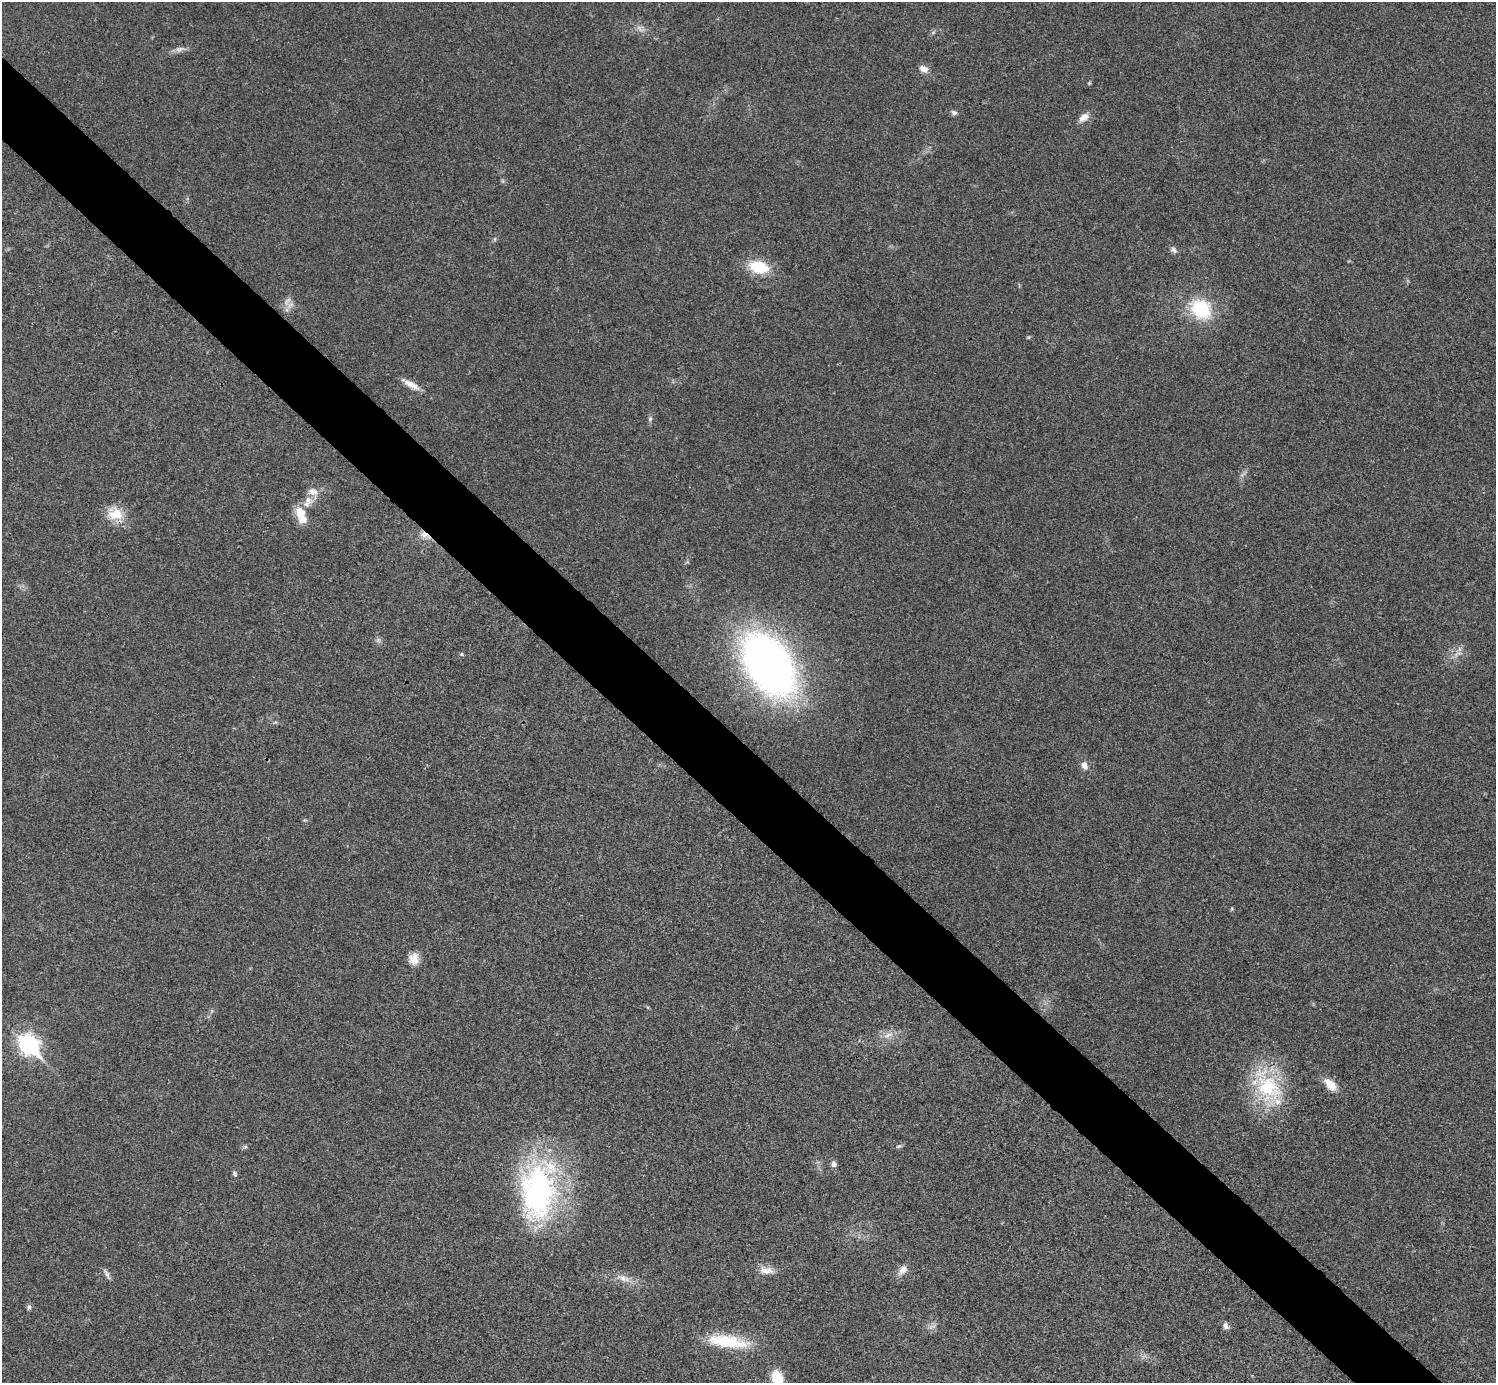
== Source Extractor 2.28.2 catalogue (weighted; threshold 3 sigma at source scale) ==
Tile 11 of 4 x 4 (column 3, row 3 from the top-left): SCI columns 2993-4486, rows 1682-3062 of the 5991 x 5991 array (HDU 1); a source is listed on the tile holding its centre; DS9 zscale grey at full resolution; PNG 1498 x 1385 px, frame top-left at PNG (2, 2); no overlay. Shown black and unused: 5% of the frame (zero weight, under 3 of 4 exposures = <1% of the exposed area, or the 3 px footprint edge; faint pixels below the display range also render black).
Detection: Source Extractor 2.28.2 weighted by HDU 2 'WHT'; one run over the whole footprint, this tile lists its part. Background 0.0218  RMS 0.0053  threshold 0.0241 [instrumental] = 3 sigma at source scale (4.5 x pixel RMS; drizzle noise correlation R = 1.50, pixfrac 1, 0.05/0.05 arcsec/px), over >= 5 px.
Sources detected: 44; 1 too faint to see at this stretch — not listed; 1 inside a brighter listed object's ellipse — not listed separately; the other 42 listed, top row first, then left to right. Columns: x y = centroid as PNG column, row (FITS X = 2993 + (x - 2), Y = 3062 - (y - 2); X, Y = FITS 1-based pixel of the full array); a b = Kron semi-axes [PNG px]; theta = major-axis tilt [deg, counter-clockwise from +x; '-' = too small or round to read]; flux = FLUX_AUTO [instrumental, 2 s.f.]
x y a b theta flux
640 29 15 4 -46 2.2
180 49 16 7 9 2.9
924 69 12 8 -26 3.5
1089 83 5 4 - 0.65
954 112 8 6 -16 1.5
1084 117 14 9 36 4.3
503 181 7 4 -71 0.79
495 239 6 4 71 0.77
1173 250 11 7 -53 1.9
759 267 23 14 -14 20
287 301 15 7 55 3.1
1201 309 21 18 -38 34
411 384 26 7 -30 5.6
650 419 8 6 88 1.4
313 492 15 10 -13 4.4
308 500 16 10 -23 4.5
300 512 15 12 -50 8.8
115 514 24 17 -18 12
425 535 16 7 -28 4.2
1459 653 12 4 0 1.9
462 654 6 4 -22 0.84
769 665 43 26 -56 510
1084 765 10 7 -76 3.3
414 959 14 12 86 5.8
888 1035 17 7 26 4.2
29 1045 10 8 -45 240
1330 1084 17 9 -43 8.3
1268 1086 58 32 -67 47
899 1146 8 4 25 1
245 1147 6 5 - 0.93
834 1164 8 7 - 2
235 1174 9 5 -66 1.2
538 1191 77 44 86 130
766 1270 20 10 -6 5.4
903 1270 16 9 51 4.3
107 1274 17 5 -61 2
623 1278 22 8 -20 5.9
29 1307 7 5 86 1.4
1226 1326 10 7 -68 2
932 1327 12 5 24 1.9
727 1341 50 14 -8 26
777 1377 14 10 -64 13
Overlapping masked pixels (flux is a lower limit): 1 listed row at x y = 425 535
Isophote crosses this tile's border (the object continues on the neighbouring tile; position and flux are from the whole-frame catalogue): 1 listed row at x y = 777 1377